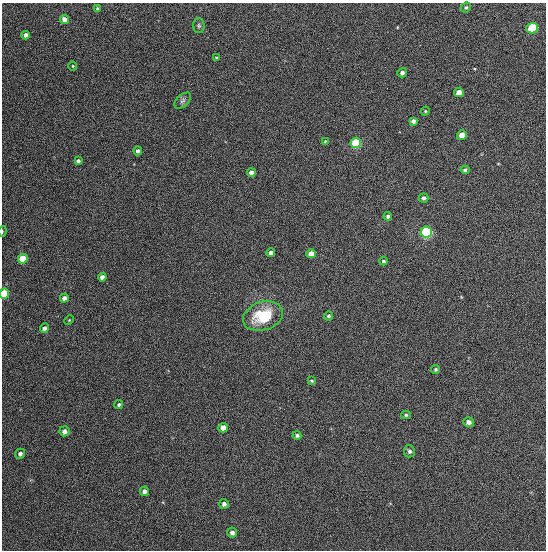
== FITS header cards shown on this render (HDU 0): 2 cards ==
NAXIS1  =                  544
NAXIS2  =                  548

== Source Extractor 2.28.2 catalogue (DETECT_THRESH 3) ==
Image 544 x 548 px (HDU 0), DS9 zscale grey, 1 PNG px = 1 image px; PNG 548 x 552 px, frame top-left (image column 1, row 548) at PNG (2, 3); each listed source drawn as its Kron ellipse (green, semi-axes under 4 px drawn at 4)
Background 1340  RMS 63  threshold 188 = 3 sigma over >= 5 px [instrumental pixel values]
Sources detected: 48; all 48 listed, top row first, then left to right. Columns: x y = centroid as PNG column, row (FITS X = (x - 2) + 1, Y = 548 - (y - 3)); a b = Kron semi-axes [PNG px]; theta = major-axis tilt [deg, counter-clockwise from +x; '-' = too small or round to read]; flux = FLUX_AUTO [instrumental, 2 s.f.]
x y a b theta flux
466 7 5 4 - 6900
98 9 4 3 - 10000
65 20 4 4 - 31000
199 26 7 5 -89 8400
532 28 6 5 - 270000
26 35 4 4 - 15000
216 58 3 3 - 5500
73 66 4 4 - 4300
402 73 5 4 - 14000
459 92 5 4 - 34000
183 101 10 6 44 12000
425 111 4 4 - 4600
413 121 4 4 - 15000
462 135 5 4 - 54000
325 141 3 3 - 3500
356 143 5 5 - 320000
138 151 4 4 - 14000
78 161 4 4 - 12000
465 170 4 4 - 9000
251 173 4 4 - 24000
423 198 5 4 - 11000
388 216 4 4 - 12000
2 231 5 2 - 4000
426 232 5 5 - 540000
271 253 4 4 - 22000
311 254 5 4 - 51000
23 259 5 4 - 110000
383 261 4 3 - 7200
102 277 4 4 - 20000
4 294 5 4 - 220000
64 298 4 4 - 17000
263 316 20 14 18 190000
328 316 4 4 - 7800
69 320 5 3 - 3400
44 328 5 4 - 14000
436 369 4 4 - 7100
311 381 3 3 - 5000
119 405 4 4 - 7800
406 415 5 4 - 6600
468 422 5 5 - 19000
223 428 5 4 - 35000
64 431 5 5 - 18000
297 435 4 4 - 8800
409 451 6 5 - 11000
20 454 5 5 - 12000
144 491 5 4 - 19000
224 504 5 4 - 13000
232 532 5 5 - 15000
At the frame edge (FLAGS 8, measured only in part): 2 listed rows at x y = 2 231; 4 294